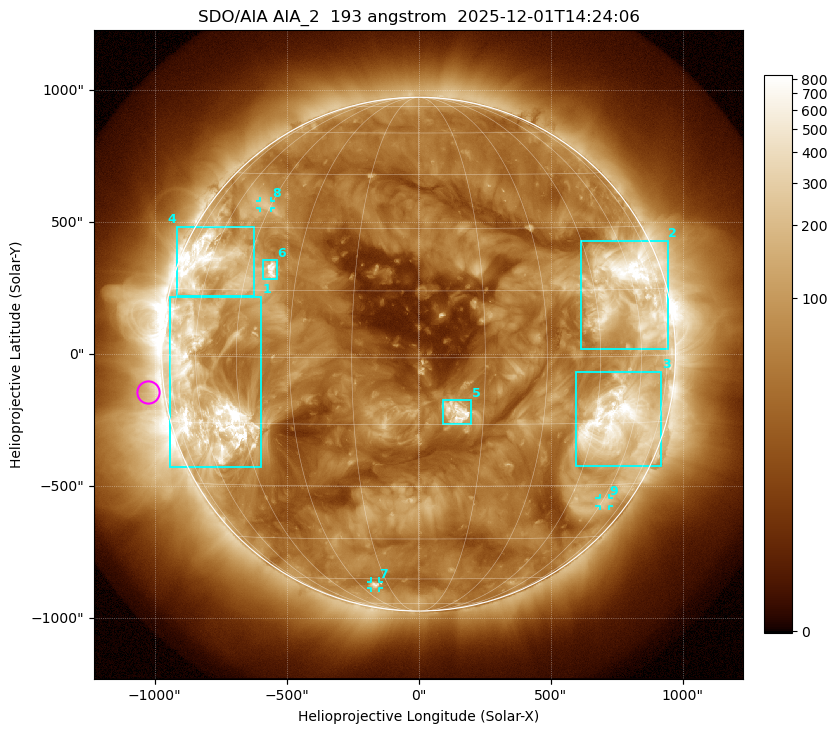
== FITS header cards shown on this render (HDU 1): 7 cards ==
TELESCOP= 'SDO/AIA '           / For AIA: SDO/AIA
INSTRUME= 'AIA_2   '           / For AIA: AIA_ATA1, AIA_ATA2, AIA_ATA3 or AIA_AT
WAVELNTH=                  193 / [angstrom] Wavelength
WAVEUNIT= 'angstrom'           / Wavelength unit: angstrom
DATE-OBS= '2025-12-01T14:24:06.808' / [ISO] Date when observation started; ISO 8
CTYPE1  = 'HPLN-TAN'           / CTYPE1: HPLN
CTYPE2  = 'HPLT-TAN'           / CTYPE2: HPLT

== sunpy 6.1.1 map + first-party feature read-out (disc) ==
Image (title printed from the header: SDO/AIA AIA_2  193 angstrom  2025-12-01T14:24:06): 1024 x 1024 px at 2.4 arcsec/px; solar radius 973 arcsec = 406 px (full disc in frame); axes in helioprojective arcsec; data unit not stated in the header (colour bar unlabelled)
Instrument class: DISC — disc imager (sunpy class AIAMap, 193 A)
Bright regions (active regions / flare kernels): reference = the median radial profile (limb darkening/brightening removed); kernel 9 px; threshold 5 sigma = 147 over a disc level ~53.8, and >= 1.15x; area >= 12 px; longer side >= 10 px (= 24 arcsec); searched inside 0.97 R_sun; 9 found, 9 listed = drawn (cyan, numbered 1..; 3 of them under ~33 arcsec drawn as corner ticks so the feature stays visible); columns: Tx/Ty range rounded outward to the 5 arcsec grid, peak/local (2 s.f.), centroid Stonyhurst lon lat
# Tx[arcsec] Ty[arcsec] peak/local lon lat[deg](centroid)
1 -945..-595 -430..220 27 -57 -9
2 615..945 20..430 19 +57 +14
3 595..920 -425..-65 15 +53 -15
4 -915..-625 220..485 11 -60 +21
5 90..200 -265..-175 14 +9 -12
6 -590..-535 285..355 14 -37 +20
7 -180..-150 -885..-860 6 -22 -63
8 -600..-560 555..580 3.8 -47 +36
9 685..720 -575..-545 3.6 +61 -35
Off-limb structures (1.02-1.3 R_sun): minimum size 162 px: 4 found; the strongest spans PA ~65..135 deg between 1.02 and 1.3 R_sun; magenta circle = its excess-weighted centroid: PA ~100 deg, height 1.06 R_sun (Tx ~-1025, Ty ~-145 arcsec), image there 2.1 x the reference